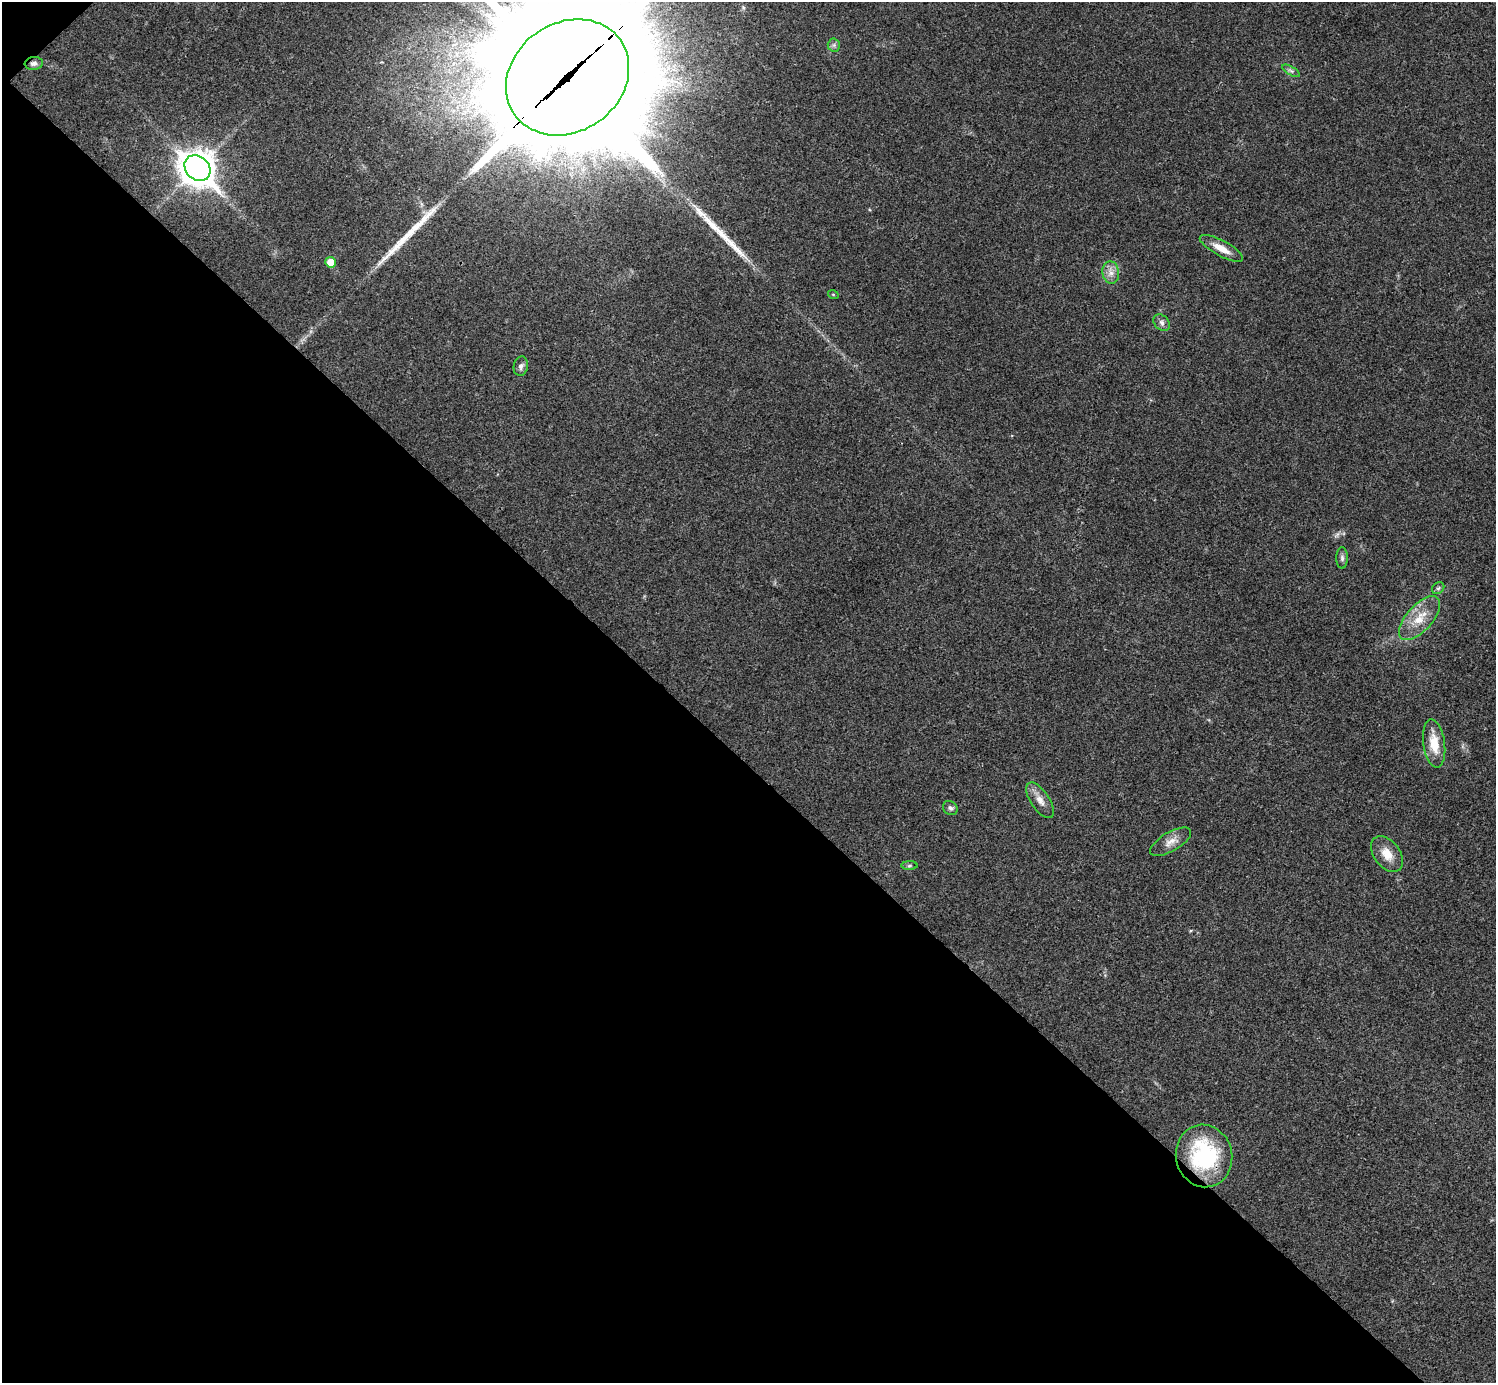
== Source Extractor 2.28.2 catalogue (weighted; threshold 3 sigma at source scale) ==
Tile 9 of 4 x 4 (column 1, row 3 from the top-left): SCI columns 22-1515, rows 1690-3070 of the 5999 x 5999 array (HDU 1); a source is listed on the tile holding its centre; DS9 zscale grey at full resolution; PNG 1498 x 1385 px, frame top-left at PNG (2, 2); each listed source drawn as its Kron ellipse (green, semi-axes under 4 px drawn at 4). Shown black and unused: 45% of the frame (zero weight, under 3 of 4 exposures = <1% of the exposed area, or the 3 px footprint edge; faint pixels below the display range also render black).
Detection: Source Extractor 2.28.2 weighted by HDU 2 'WHT'; one run over the whole footprint, this tile lists its part. Background 0.0205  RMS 0.0041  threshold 0.0182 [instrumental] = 3 sigma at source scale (4.5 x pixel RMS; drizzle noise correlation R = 1.50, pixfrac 1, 0.05/0.05 arcsec/px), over >= 5 px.
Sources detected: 23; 2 long thin detections or spike segments (spike, bleed or trail) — neither listed nor drawn; the other 21 listed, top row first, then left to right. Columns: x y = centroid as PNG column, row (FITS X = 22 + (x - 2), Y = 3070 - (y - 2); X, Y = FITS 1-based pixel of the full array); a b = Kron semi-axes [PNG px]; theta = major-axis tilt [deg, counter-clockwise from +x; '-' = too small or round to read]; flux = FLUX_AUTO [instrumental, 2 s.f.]
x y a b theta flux
834 45 6 6 - 1.1
34 63 9 6 5 1.6
1291 71 10 4 -30 0.95
568 77 65 54 35 25000
197 168 14 11 -45 720
1221 248 24 7 -29 5.3
331 262 5 5 - 6.8
1111 273 11 8 -83 2.9
833 294 5 3 - 0.36
1162 323 9 7 -46 1.4
521 366 10 7 80 1.4
1342 558 11 5 -89 1.3
1438 588 7 5 43 0.78
1420 618 27 13 48 8.9
1434 744 24 11 -82 8.5
1040 800 20 9 -56 3.8
950 808 8 6 -46 1.1
1171 842 23 9 30 3.9
1387 854 20 13 -53 6
909 866 8 4 1 0.67
1204 1156 31 28 -78 41
Overlapping masked pixels (flux is a lower limit): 3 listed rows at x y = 34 63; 568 77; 1204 1156
Isophote crosses this tile's border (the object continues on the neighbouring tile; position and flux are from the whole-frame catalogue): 1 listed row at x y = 568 77